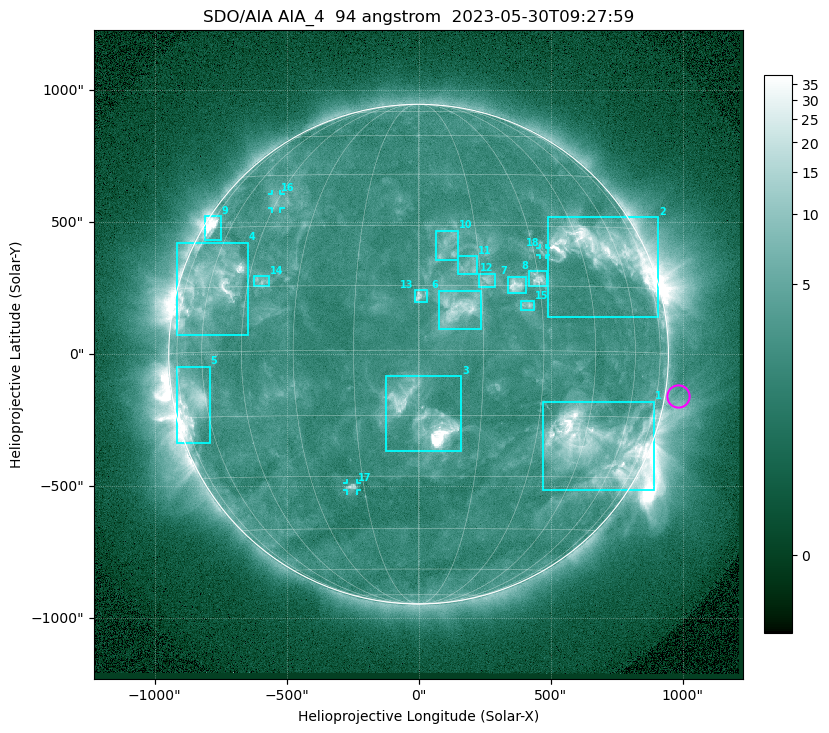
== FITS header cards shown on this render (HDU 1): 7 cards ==
TELESCOP= 'SDO/AIA '           / For AIA: SDO/AIA
INSTRUME= 'AIA_4   '           / For AIA: AIA_ATA1, AIA_ATA2, AIA_ATA3 or AIA_AT
WAVELNTH=                   94 / [angstrom] Wavelength
WAVEUNIT= 'angstrom'           / Wavelength unit: angstrom
DATE-OBS= '2023-05-30T09:27:59.122' / [ISO] Date when observation started; ISO 8
CTYPE1  = 'HPLN-TAN'           / CTYPE1: HPLN
CTYPE2  = 'HPLT-TAN'           / CTYPE2: HPLT

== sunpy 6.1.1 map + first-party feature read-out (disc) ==
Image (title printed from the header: SDO/AIA AIA_4  94 angstrom  2023-05-30T09:27:59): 1024 x 1024 px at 2.4 arcsec/px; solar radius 947 arcsec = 394 px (full disc in frame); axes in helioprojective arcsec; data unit not stated in the header (colour bar unlabelled)
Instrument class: DISC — disc imager (sunpy class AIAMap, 94 A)
Bright regions (active regions / flare kernels): reference = the median radial profile (limb darkening/brightening removed); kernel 9 px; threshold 5 sigma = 3.83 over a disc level ~2.55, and >= 1.15x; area >= 12 px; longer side >= 9 px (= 22 arcsec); searched inside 0.97 R_sun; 18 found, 18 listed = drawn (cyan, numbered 1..; 3 of them under ~33 arcsec drawn as corner ticks so the feature stays visible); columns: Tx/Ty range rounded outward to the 5 arcsec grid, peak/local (2 s.f.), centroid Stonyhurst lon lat
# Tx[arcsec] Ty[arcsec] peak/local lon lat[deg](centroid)
1 470..895 -515..-180 16 +49 -22
2 490..910 140..520 27 +53 +24
3 -125..160 -370..-85 38 +2 -16
4 -915..-645 70..425 9.9 -60 +15
5 -920..-790 -335..-45 7.3 -67 -11
6 75..240 95..240 6.9 +9 +10
7 335..405 230..295 8 +24 +15
8 420..490 260..315 6.9 +30 +17
9 -810..-745 430..525 13 -71 +30
10 65..150 355..470 3.7 +7 +25
11 150..225 305..375 3.7 +12 +20
12 230..290 255..305 4.6 +16 +16
13 -15..35 200..245 4.8 +0 +13
14 -625..-565 255..295 3.8 -41 +16
15 385..440 165..205 4 +26 +10
16 -555..-520 550..610 3.1 -45 +37
17 -270..-230 -515..-490 4.8 -18 -33
18 460..485 375..400 2.9 +33 +23
Off-limb structures (1.02-1.3 R_sun): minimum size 162 px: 2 found; the strongest spans PA ~225..305 deg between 1.02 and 1.3 R_sun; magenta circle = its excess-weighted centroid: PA ~260 deg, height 1.05 R_sun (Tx ~985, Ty ~-160 arcsec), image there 1.5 x the reference